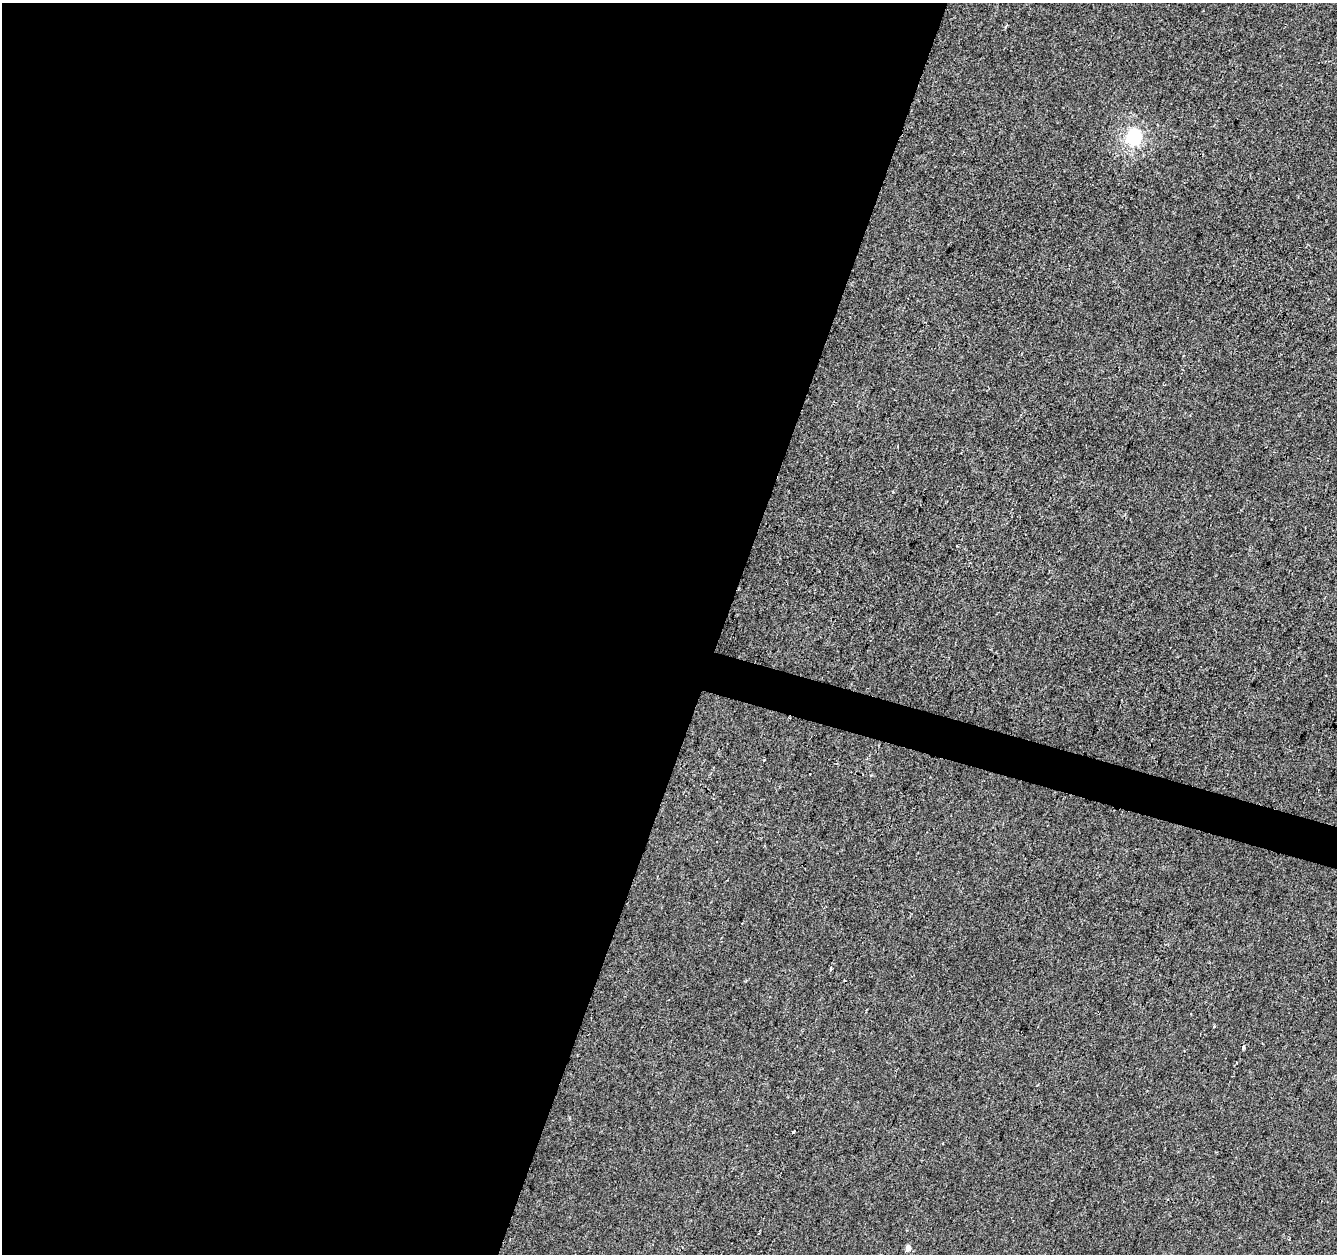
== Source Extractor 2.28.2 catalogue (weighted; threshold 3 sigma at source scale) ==
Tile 5 of 4 x 4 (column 1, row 2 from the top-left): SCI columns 1-1335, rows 2723-3974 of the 5346 x 5506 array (HDU 1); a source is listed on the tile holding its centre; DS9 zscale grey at full resolution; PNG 1339 x 1256 px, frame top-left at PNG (2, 3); no overlay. Shown black and unused: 56% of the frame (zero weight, under 2 of 3 exposures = <1% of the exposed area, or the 3 px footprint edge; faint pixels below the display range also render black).
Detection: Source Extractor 2.28.2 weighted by HDU 2 'WHT'; one run over the whole footprint, this tile lists its part. Background 1.34e-04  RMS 0.0042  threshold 0.0189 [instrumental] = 3 sigma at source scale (4.5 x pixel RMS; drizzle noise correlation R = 1.50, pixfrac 1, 0.0396/0.0396 arcsec/px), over >= 5 px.
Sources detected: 7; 1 cosmic-ray / hot-pixel residue — not listed; the other 6 listed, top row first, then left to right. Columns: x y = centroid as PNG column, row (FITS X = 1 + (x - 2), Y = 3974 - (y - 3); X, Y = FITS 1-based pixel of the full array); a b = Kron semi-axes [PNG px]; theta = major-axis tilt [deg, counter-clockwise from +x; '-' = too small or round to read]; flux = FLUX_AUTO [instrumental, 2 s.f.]
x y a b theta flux
1005 27 5 3 - 0.45
1134 137 6 6 - 94
831 969 6 3 67 1.1
1243 1047 4 3 - 0.66
793 1132 3 3 - 2.4
908 1248 5 4 - 2.8